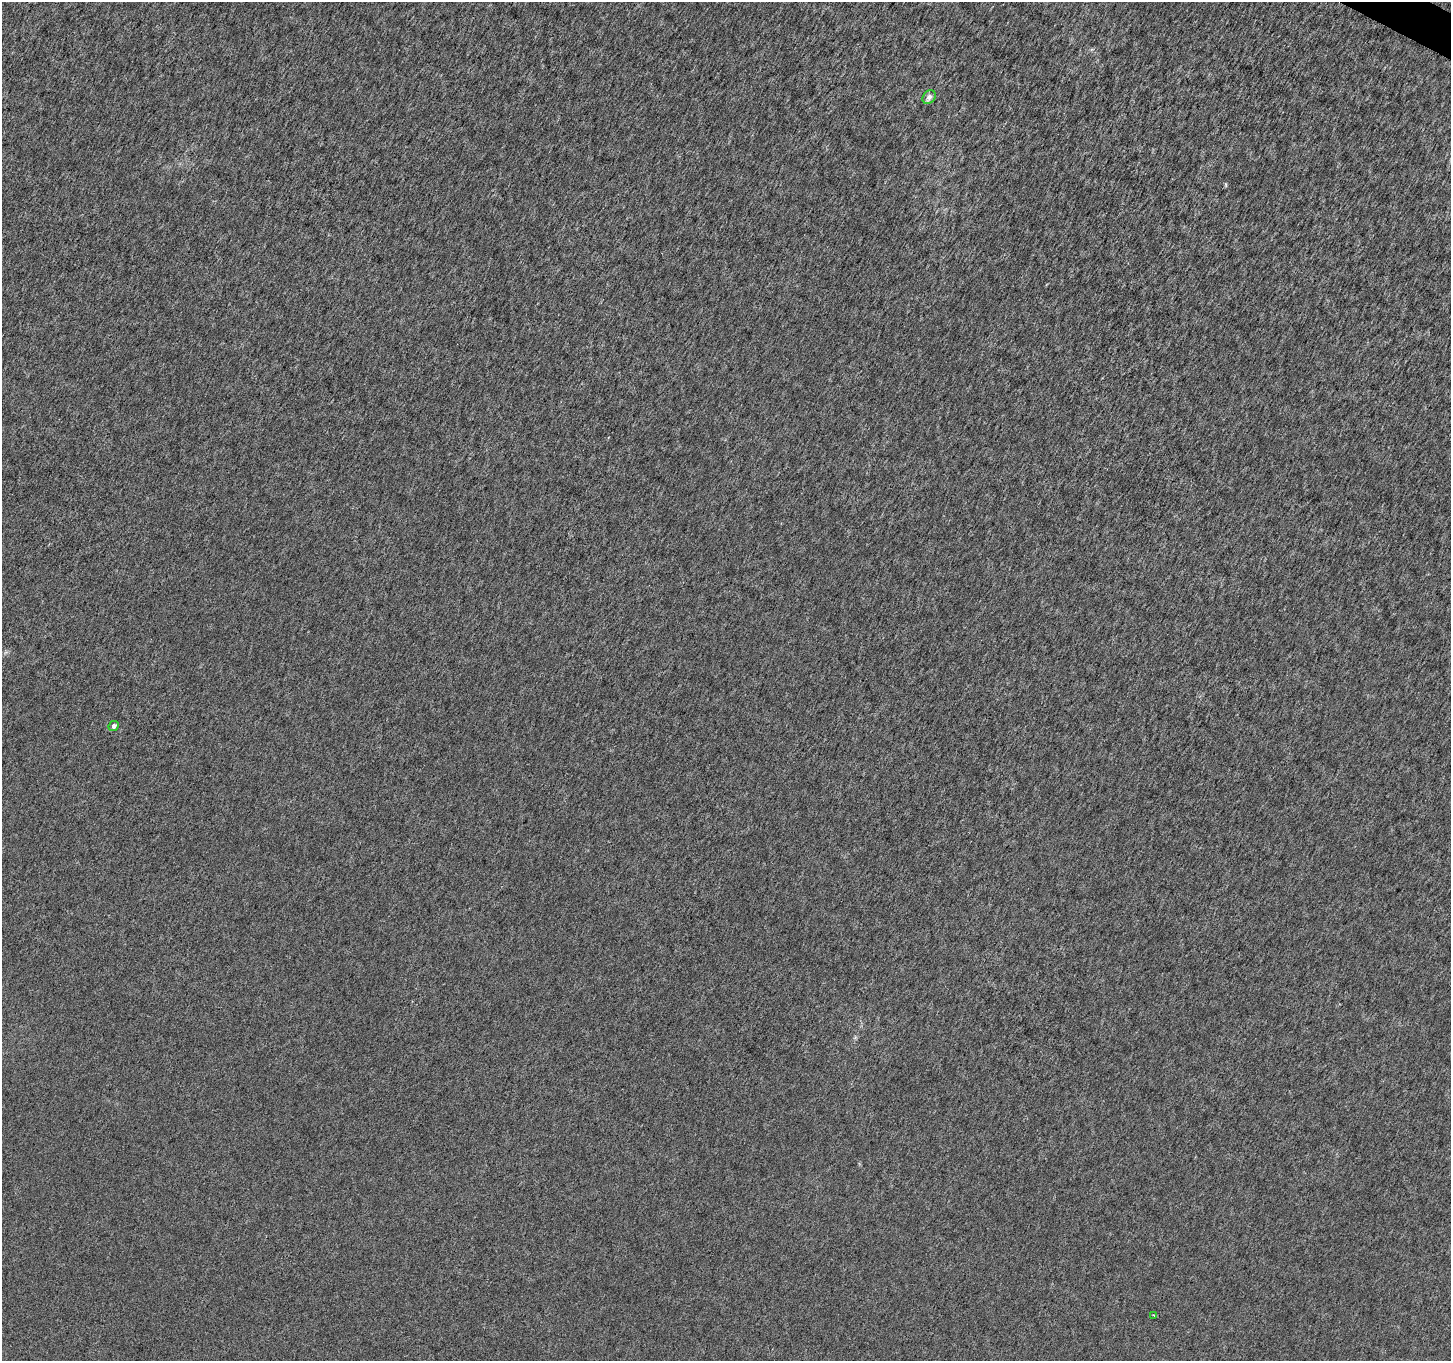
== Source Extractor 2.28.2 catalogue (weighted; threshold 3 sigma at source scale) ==
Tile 10 of 4 x 4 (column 2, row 3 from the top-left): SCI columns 1457-2905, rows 1620-2978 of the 5802 x 5892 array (HDU 1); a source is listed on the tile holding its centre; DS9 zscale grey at full resolution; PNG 1453 x 1363 px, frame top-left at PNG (2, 2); each listed source drawn as its Kron ellipse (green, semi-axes under 4 px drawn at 4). Shown black and unused: <1% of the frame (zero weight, under 3 of 6 exposures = <1% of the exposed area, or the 3 px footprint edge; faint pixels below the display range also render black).
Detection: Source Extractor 2.28.2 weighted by HDU 2 'WHT'; one run over the whole footprint, this tile lists its part. Background 1.34e-04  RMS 0.0017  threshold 0.00696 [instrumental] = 3 sigma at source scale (4.09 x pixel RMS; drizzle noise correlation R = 1.36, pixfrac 0.8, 0.0396/0.0396 arcsec/px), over >= 5 px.
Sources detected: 3; all 3 listed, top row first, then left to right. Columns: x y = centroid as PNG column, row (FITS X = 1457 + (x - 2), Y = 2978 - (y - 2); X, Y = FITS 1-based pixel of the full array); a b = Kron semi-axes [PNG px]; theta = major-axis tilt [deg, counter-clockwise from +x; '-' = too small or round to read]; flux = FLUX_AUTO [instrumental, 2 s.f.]
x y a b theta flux
929 97 7 6 - 0.84
114 726 5 4 - 0.54
1154 1315 3 2 - 0.19